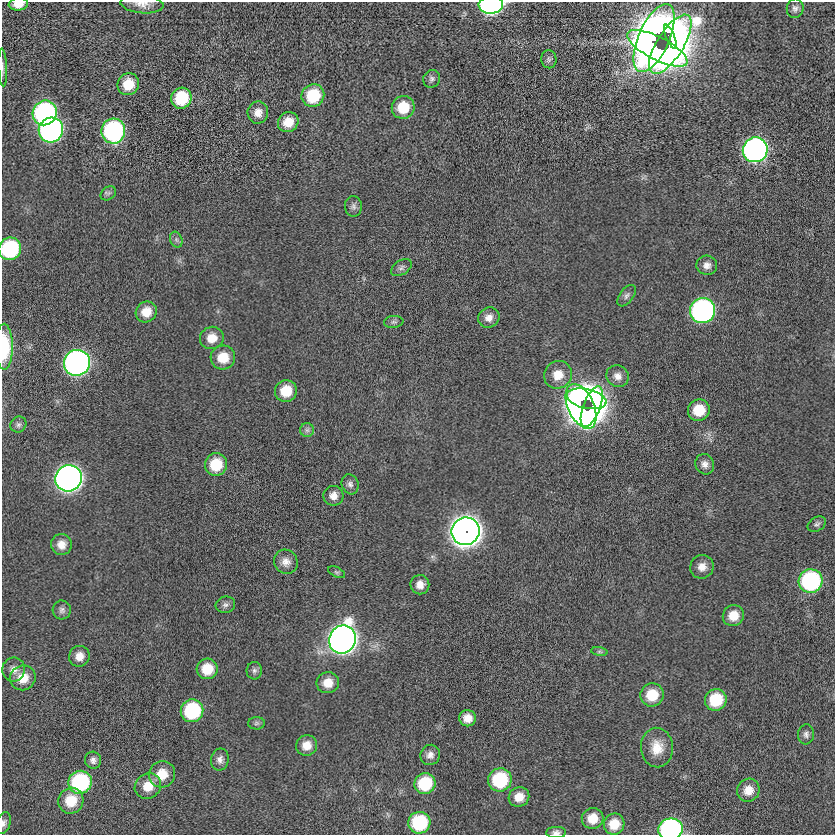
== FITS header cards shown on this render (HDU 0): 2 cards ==
NAXIS1  =                  833
NAXIS2  =                  833

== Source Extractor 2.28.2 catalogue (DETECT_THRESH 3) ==
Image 833 x 833 px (HDU 0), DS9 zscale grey, 1 PNG px = 1 image px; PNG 837 x 837 px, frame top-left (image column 1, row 833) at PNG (2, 2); each listed source drawn as its Kron ellipse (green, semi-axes under 4 px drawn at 4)
Background -0.121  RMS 4.9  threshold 14.6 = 3 sigma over >= 5 px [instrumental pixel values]
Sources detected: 94; all 94 listed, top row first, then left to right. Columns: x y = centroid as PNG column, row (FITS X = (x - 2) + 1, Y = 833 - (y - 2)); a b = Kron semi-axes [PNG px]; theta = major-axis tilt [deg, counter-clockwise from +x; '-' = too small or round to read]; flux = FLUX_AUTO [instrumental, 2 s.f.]
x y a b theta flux
18 4 10 6 6 3800
142 4 22 9 -5 3000
491 5 12 8 2 100000
795 8 10 8 83 1400
670 37 13 4 -68 78000
654 38 37 15 66 290000
670 44 34 13 58 230000
657 48 33 11 -27 260000
549 59 9 7 -80 990
3 67 19 3 -87 950
432 79 9 8 - 1100
128 84 11 10 - 7400
313 96 12 11 - 15000
181 98 10 10 - 15000
403 107 11 11 - 9200
258 112 11 10 - 3000
45 113 12 12 - 85000
288 122 10 9 - 5300
51 130 12 12 - 130000
113 131 12 12 - 65000
755 150 12 12 - 170000
108 193 8 6 37 810
353 206 10 8 -89 1300
176 240 8 6 -69 910
10 249 11 11 - 34000
707 265 10 9 - 2100
401 268 11 7 33 1100
627 296 12 6 53 1200
702 311 13 12 - 110000
146 312 11 10 - 5100
489 318 11 10 - 2400
394 322 10 6 6 800
212 338 12 11 - 4500
4 347 23 8 -89 14000
223 358 12 12 - 6600
77 363 13 12 - 200000
558 375 14 13 - 5400
618 376 11 10 - 2400
286 391 11 10 - 8100
587 399 20 9 -12 190000
581 406 24 13 -65 220000
592 407 21 8 69 140000
699 410 11 10 - 8100
18 424 8 7 - 1000
307 430 7 7 - 1000
216 464 11 11 - 10000
705 464 10 9 - 1900
69 478 13 13 - 290000
350 484 10 8 -69 1300
333 496 10 10 - 2500
817 524 10 7 29 970
465 531 14 14 - 560000
61 544 10 10 - 3400
286 562 12 11 - 2600
702 567 12 11 - 3100
336 572 9 5 -26 660
810 581 12 11 - 50000
420 585 9 9 - 2700
225 605 10 8 16 1200
62 610 9 9 - 1300
733 616 11 10 - 5000
342 639 14 13 - 360000
599 652 8 4 -8 580
79 656 11 10 - 3200
207 669 10 10 - 7200
14 670 12 11 - 2600
254 671 9 7 84 1000
23 678 13 12 - 6300
328 683 11 10 - 4600
652 695 12 11 - 8700
716 700 11 10 - 13000
192 711 11 11 - 28000
468 718 8 8 - 3300
256 723 8 6 2 860
806 734 10 8 84 1300
307 745 10 10 - 4000
657 747 20 16 -86 6300
430 755 10 9 - 2000
220 759 11 9 79 1800
93 760 8 8 - 1500
162 774 13 13 - 6600
500 780 12 11 - 22000
80 782 12 11 - 40000
425 783 11 10 - 15000
148 786 14 12 38 5900
748 790 12 11 - 4200
519 797 10 9 - 3900
71 801 13 12 - 8600
593 818 11 10 - 5100
4 823 11 6 74 1300
419 823 11 11 - 22000
614 824 11 10 - 5900
670 829 12 10 7 77000
556 832 10 5 2 1200
At the frame edge (FLAGS 8, measured only in part): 9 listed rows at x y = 18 4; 142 4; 491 5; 3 67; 10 249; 4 347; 4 823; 670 829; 556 832